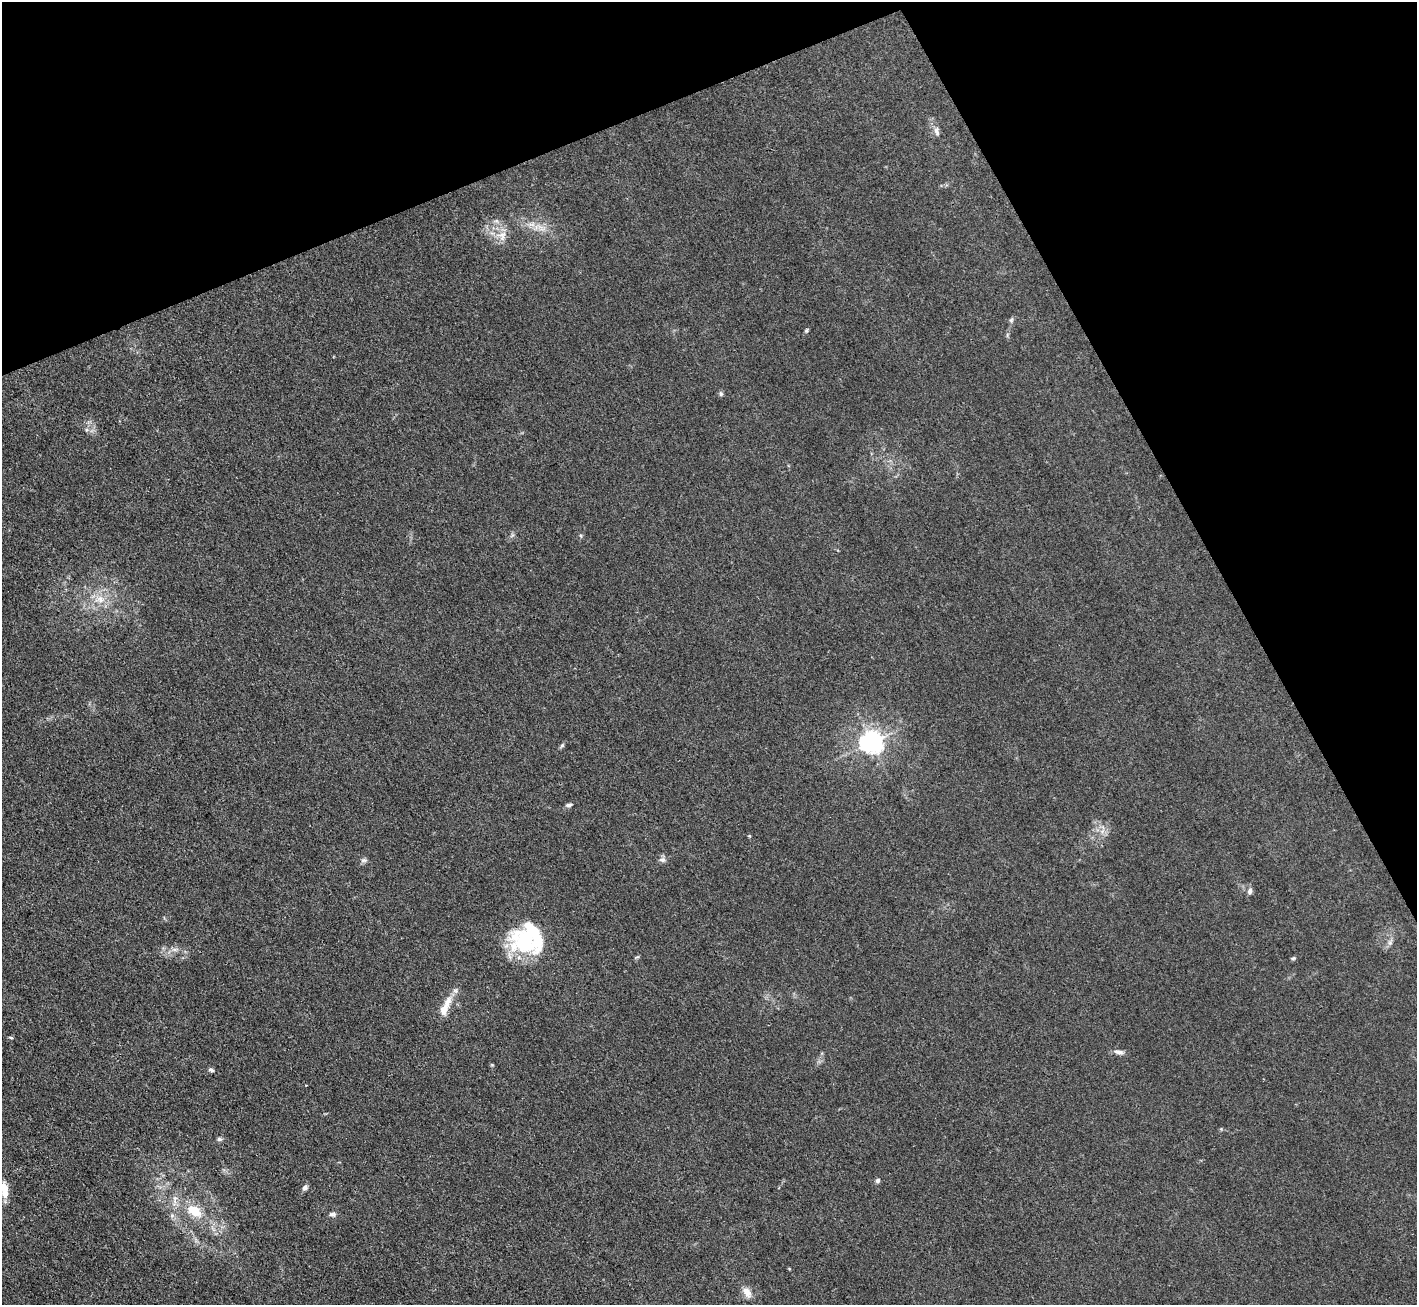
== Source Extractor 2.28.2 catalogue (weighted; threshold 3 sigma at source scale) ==
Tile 3 of 4 x 4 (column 3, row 1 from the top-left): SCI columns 2832-4246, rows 4062-5364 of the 5662 x 5652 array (HDU 1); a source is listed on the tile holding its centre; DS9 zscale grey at full resolution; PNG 1419 x 1307 px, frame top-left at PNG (2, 2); no overlay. Shown black and unused: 22% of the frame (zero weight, under 3 of 4 exposures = <1% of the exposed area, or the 3 px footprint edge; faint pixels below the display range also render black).
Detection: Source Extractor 2.28.2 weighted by HDU 2 'WHT'; one run over the whole footprint, this tile lists its part. Background 0.0243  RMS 0.0047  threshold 0.0209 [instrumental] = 3 sigma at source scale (4.5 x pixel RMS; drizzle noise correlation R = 1.50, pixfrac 1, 0.05/0.05 arcsec/px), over >= 5 px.
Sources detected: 33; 3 inside a brighter object's white glare — not listed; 2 inside a brighter listed object's ellipse — not listed separately; the other 28 listed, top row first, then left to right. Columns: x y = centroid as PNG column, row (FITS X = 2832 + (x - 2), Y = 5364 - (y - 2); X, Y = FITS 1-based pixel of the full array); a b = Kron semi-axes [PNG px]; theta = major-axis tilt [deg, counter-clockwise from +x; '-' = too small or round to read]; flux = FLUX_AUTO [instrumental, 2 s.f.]
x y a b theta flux
936 131 13 6 -76 2
496 221 7 4 17 0.89
532 224 11 6 12 2.5
502 235 14 12 30 5
1011 320 6 5 - 0.77
806 330 6 5 - 0.65
721 394 6 5 - 0.76
581 536 6 3 -71 0.52
100 599 14 10 6 5.7
872 742 7 7 - 330
562 745 7 5 53 0.75
569 805 8 4 12 1.1
364 860 8 6 14 1.1
662 860 10 7 -10 1.5
1250 891 8 7 - 1.5
524 940 35 29 -47 35
1293 958 6 4 20 0.63
448 1002 18 9 63 5.3
11 1037 6 3 -10 0.56
1119 1052 13 6 -11 2
211 1070 7 4 -23 0.91
219 1139 7 5 0 0.87
877 1181 7 5 45 0.95
305 1187 7 6 - 1.4
4 1190 19 8 -83 6.1
195 1211 19 11 -36 11
332 1214 9 6 -9 1.3
747 1292 16 9 -60 3.4
Isophote crosses this tile's border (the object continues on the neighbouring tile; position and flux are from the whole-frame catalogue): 1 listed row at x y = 4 1190